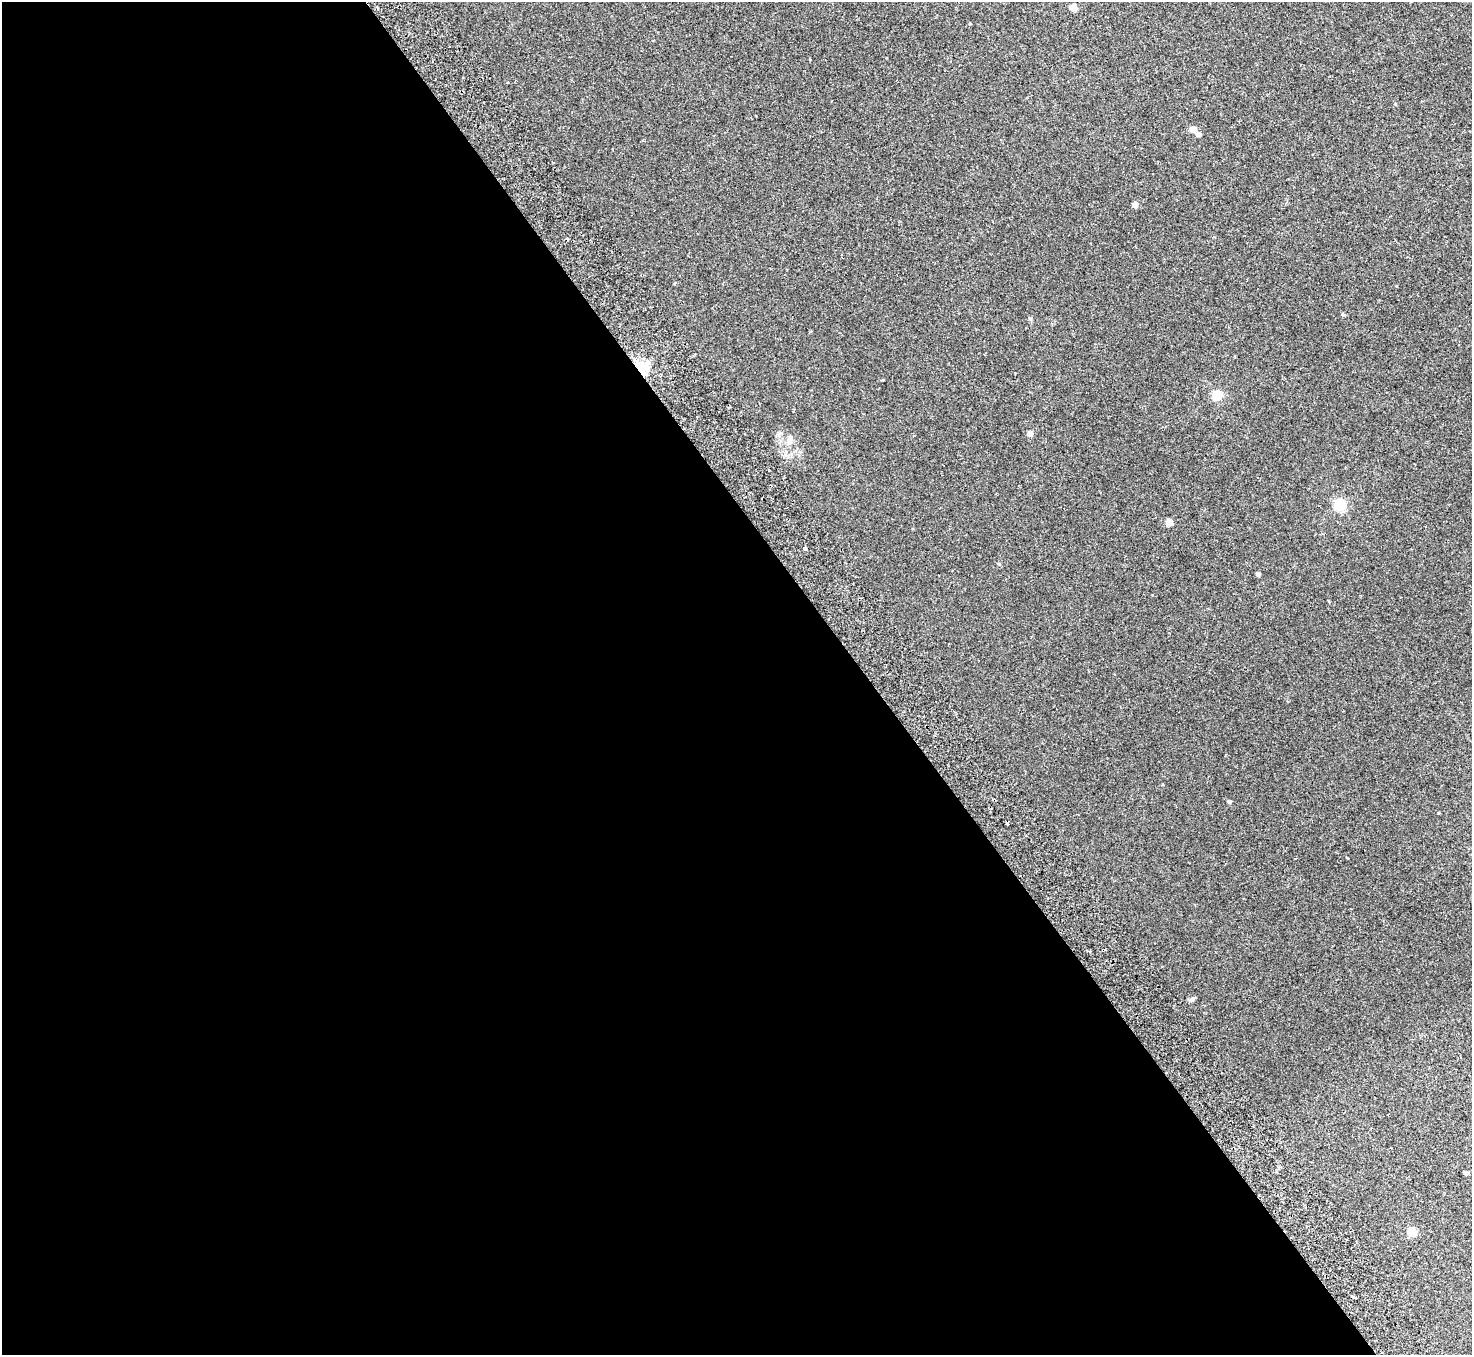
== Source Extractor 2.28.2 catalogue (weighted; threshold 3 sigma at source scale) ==
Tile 9 of 4 x 4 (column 1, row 3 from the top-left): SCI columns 53-1522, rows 1688-3040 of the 5980 x 5944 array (HDU 1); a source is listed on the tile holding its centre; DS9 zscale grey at full resolution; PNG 1474 x 1357 px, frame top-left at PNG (2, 2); no overlay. Shown black and unused: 59% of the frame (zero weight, under 2 of 3 exposures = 3% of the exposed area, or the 3 px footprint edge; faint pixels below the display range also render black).
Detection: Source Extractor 2.28.2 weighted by HDU 2 'WHT'; one run over the whole footprint, this tile lists its part. Background 0.0219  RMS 0.0068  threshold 0.0305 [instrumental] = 3 sigma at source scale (4.5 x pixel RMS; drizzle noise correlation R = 1.50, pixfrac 1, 0.05/0.05 arcsec/px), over >= 5 px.
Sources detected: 24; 2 cosmic-ray / hot-pixel residue — not listed; the other 22 listed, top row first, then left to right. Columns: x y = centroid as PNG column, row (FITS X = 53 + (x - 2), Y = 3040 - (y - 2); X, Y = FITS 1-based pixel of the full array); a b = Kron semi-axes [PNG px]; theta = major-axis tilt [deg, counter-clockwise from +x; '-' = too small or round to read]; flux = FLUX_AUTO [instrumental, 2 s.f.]
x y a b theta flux
1073 7 4 4 - 11
970 24 4 3 - 0.57
1395 104 4 3 - 0.51
1193 130 4 4 - 8.6
1199 134 4 4 - 2.8
1135 205 4 4 - 4.9
1343 314 5 4 - 0.93
640 368 5 4 - 150
1217 395 5 5 - 46
1030 434 4 4 - 5.4
790 439 13 7 69 3.2
1340 505 5 5 - 84
1169 523 4 4 - 11
805 548 4 3 - 1.2
999 564 4 4 - 0.63
1258 574 4 4 - 2.7
1229 802 4 3 - 1.8
1438 813 3 2 - 0.49
1192 999 8 5 33 1.3
1465 1173 4 4 - 2.7
1412 1232 5 5 - 32
1353 1297 4 3 - 1.5
Overlapping masked pixels (flux is a lower limit): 1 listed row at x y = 640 368